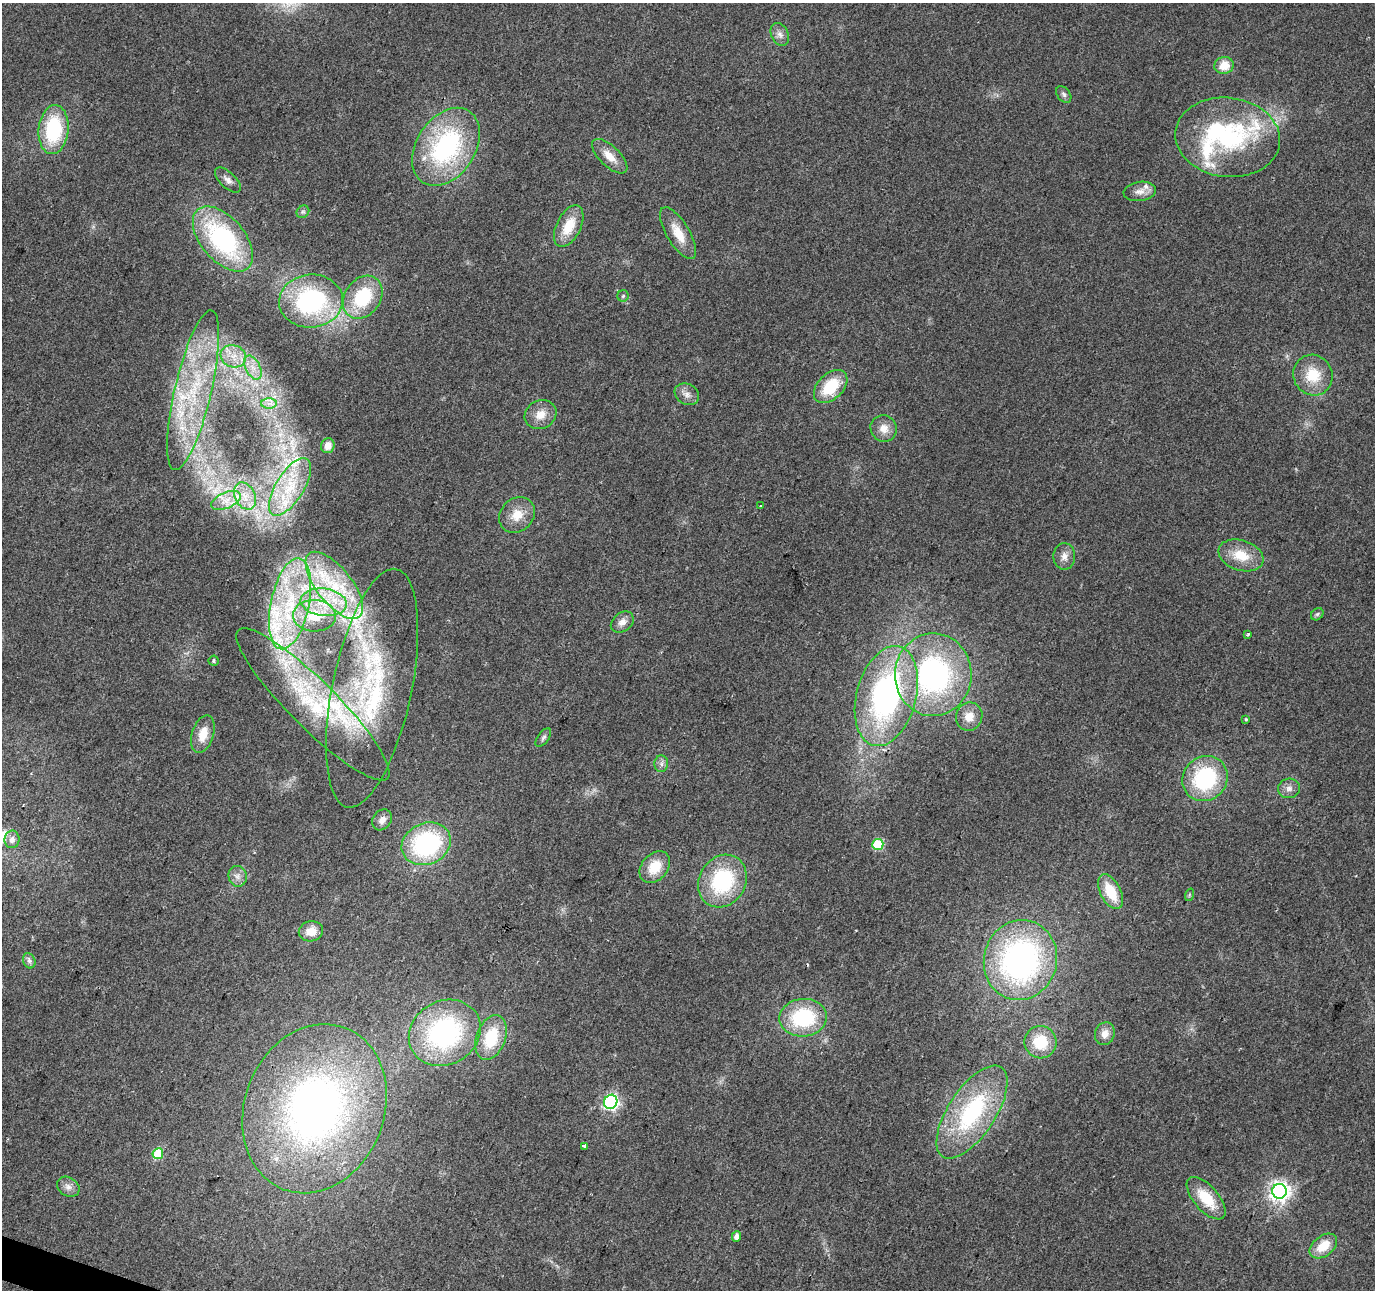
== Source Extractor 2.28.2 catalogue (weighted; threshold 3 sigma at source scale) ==
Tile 7 of 4 x 4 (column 3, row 2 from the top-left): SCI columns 2747-4119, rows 2790-4077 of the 5500 x 5642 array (HDU 1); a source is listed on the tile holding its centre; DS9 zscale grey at full resolution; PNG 1377 x 1292 px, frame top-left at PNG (2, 3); each listed source drawn as its Kron ellipse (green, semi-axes under 4 px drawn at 4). Shown black and unused: <1% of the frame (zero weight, under 2 of 3 exposures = <1% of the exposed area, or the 3 px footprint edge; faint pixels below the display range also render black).
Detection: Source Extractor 2.28.2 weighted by HDU 2 'WHT'; one run over the whole footprint, this tile lists its part. Background 0.0384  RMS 0.0065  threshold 0.0294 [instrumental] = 3 sigma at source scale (4.5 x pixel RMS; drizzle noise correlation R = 1.50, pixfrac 1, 0.0396/0.0396 arcsec/px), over >= 5 px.
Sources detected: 98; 1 inside a brighter object's white glare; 3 cosmic-ray / hot-pixel residue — neither listed nor drawn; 15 inside a brighter listed object's ellipse — not listed separately; the other 79 listed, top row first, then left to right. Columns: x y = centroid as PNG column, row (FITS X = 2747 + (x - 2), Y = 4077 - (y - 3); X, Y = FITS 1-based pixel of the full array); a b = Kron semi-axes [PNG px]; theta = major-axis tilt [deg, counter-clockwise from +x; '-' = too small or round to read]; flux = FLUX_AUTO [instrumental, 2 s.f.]
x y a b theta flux
780 34 12 8 -65 3.8
1224 65 10 8 17 11
1064 94 9 6 -51 1.8
53 130 25 15 84 51
1228 137 52 39 -7 89
446 147 42 29 57 110
610 156 22 10 -44 9.2
228 180 16 7 -43 3.9
1140 191 16 9 7 5.2
303 212 7 5 42 1.4
569 226 22 12 64 17
678 233 29 11 -59 14
223 239 38 22 -50 100
623 296 6 5 - 1.1
363 297 23 18 55 38
311 301 32 26 6 94
233 356 13 11 -19 9.6
253 368 13 7 -63 6.1
1313 375 20 19 - 20
831 386 20 12 45 26
193 390 82 18 77 72
687 394 13 10 -31 4.5
269 403 8 5 0 2.8
541 415 16 14 28 9
884 429 14 13 - 7.3
328 446 7 6 - 4.4
290 487 33 14 58 24
245 496 14 10 -63 8
226 500 16 7 24 6.7
760 506 3 2 - 0.76
517 515 19 16 44 12
1241 555 23 15 -18 16
1064 556 13 11 88 5.1
334 585 40 17 -52 43
324 602 23 13 -7 21
290 604 46 19 78 53
1317 614 7 5 44 1.2
314 616 21 16 -2 20
622 622 12 9 36 4.7
1248 634 3 3 - 1.1
214 661 5 5 - 1.2
933 675 41 38 86 140
372 688 122 39 78 120
886 696 51 30 75 160
313 704 105 23 -45 75
969 717 14 13 - 8.1
1246 719 4 3 - 0.71
203 734 19 10 73 11
543 738 11 5 52 1.9
661 764 8 7 - 2.5
1205 778 23 21 43 63
1289 788 11 10 - 3.8
382 820 11 9 51 4.9
12 839 9 7 82 3.3
426 844 25 20 24 91
878 844 5 5 - 41
655 867 18 13 50 15
238 876 10 9 - 4
722 881 27 23 59 60
1111 892 19 10 -63 20
1189 895 6 4 72 0.88
311 931 12 10 11 9.3
1020 960 40 36 74 190
29 961 8 6 -69 2.2
803 1018 24 18 5 52
445 1033 37 32 29 110
1105 1034 12 9 71 5.2
491 1038 23 14 70 29
1040 1042 16 16 - 19
611 1102 7 6 - 170
314 1109 87 70 68 350
972 1112 53 23 56 79
585 1146 3 3 - 75
158 1154 5 5 - 35
68 1187 12 9 -32 4
1279 1191 7 7 - 400
1206 1198 26 12 -49 21
736 1236 5 4 - 3.9
1323 1246 15 10 38 13